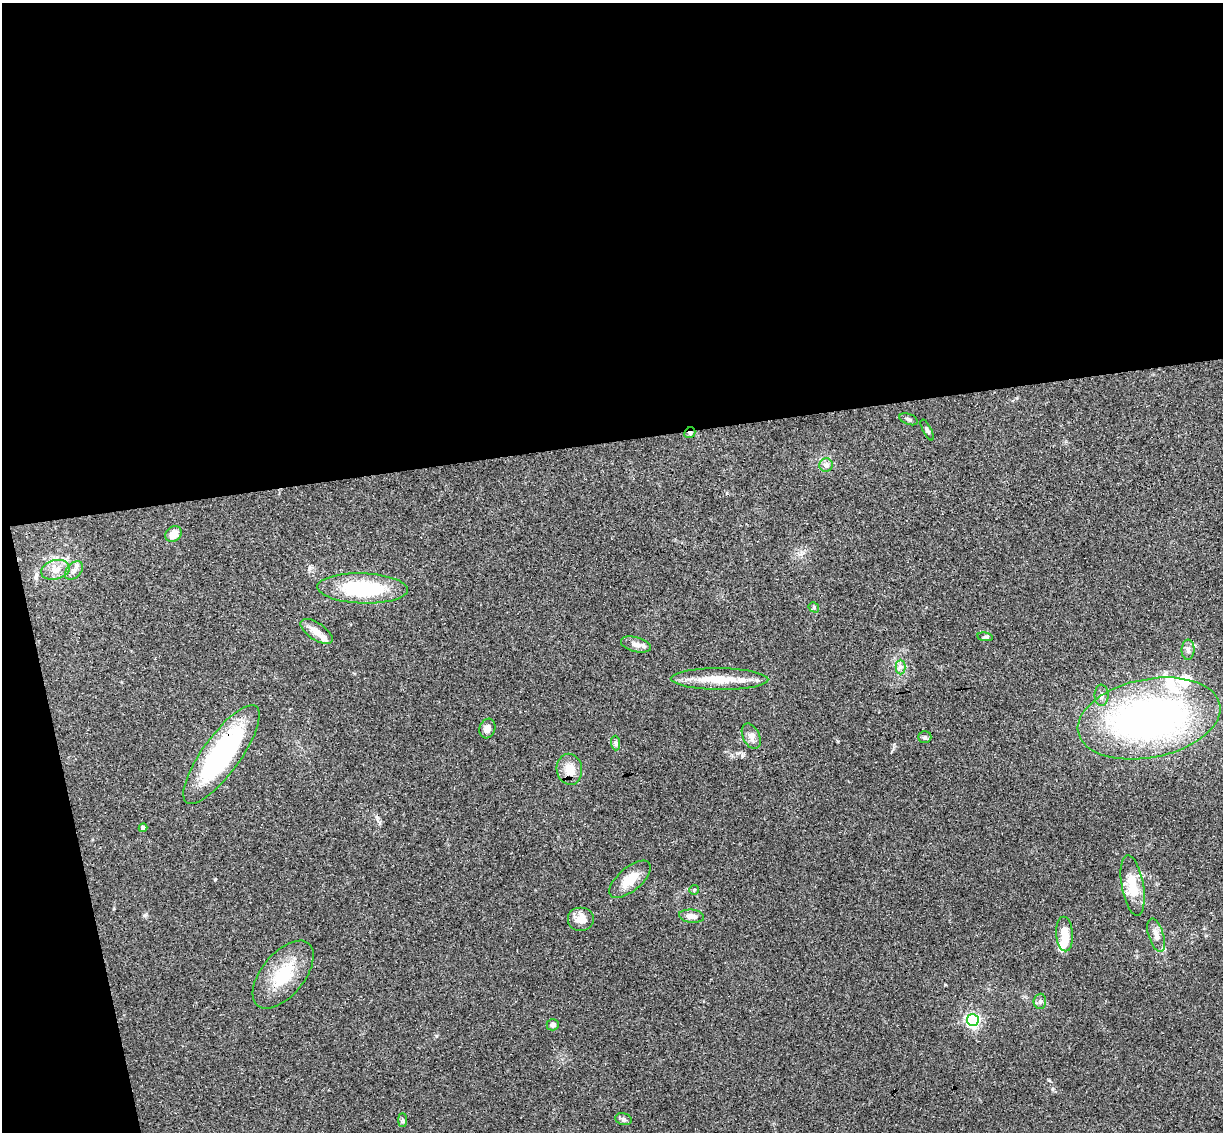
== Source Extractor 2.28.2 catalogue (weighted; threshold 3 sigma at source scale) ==
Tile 1 of 4 x 4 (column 1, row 1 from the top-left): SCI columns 57-1277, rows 3543-4672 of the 4999 x 4935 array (HDU 1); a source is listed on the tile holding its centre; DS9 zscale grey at full resolution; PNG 1225 x 1134 px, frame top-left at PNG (2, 3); each listed source drawn as its Kron ellipse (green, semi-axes under 4 px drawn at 4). Shown black and unused: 42% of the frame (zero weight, under 3 of 4 exposures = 6% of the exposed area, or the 3 px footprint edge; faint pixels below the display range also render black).
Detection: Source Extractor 2.28.2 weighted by HDU 2 'WHT'; one run over the whole footprint, this tile lists its part. Background 0.163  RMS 0.0072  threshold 0.0322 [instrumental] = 3 sigma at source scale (4.5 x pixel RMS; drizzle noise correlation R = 1.50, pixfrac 1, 0.05/0.05 arcsec/px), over >= 5 px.
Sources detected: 44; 2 inside a brighter object's white glare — neither listed nor drawn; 5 inside a brighter listed object's ellipse — not listed separately; the other 37 listed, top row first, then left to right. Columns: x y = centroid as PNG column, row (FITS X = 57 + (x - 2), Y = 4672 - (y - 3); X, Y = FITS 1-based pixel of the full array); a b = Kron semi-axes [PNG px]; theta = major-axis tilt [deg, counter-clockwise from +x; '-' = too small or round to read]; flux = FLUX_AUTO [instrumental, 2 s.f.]
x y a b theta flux
909 419 9 5 -20 1.8
927 430 11 4 -63 1.6
690 433 6 5 - 1.4
826 465 7 7 - 2.2
174 534 9 7 38 9
55 570 15 9 16 6.5
74 570 11 7 47 3.5
362 588 45 15 -2 57
814 607 5 5 - 0.94
316 631 19 8 -34 6.9
985 637 8 4 -8 1.2
636 644 15 7 -15 5.1
1188 650 10 6 89 2.6
900 667 7 5 90 2.2
720 679 49 10 -1 21
1102 695 10 7 89 3
1149 718 72 39 11 310
487 728 10 8 71 3.9
751 736 13 8 -64 4.3
925 737 6 5 - 1.4
615 743 7 4 -89 1.5
221 755 59 19 54 110
569 769 15 12 -80 10
143 828 4 4 - 4.1
630 879 25 11 40 14
1133 885 31 11 -80 18
694 890 5 5 - 0.91
692 916 13 6 -6 4.8
581 919 13 12 - 8.1
1065 934 17 8 -86 10
1156 935 17 7 -73 4.8
283 975 40 21 50 31
1040 1001 7 6 - 2.1
973 1020 6 6 - 160
553 1025 6 5 - 2.1
623 1119 8 6 -15 1.6
403 1120 7 4 -90 1.4
Overlapping masked pixels (flux is a lower limit): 2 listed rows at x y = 690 433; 221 755
Unlisted compact peaks at least as high as the median listed source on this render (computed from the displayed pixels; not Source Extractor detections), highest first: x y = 215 879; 145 915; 1052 1089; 436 1036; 1049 1080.